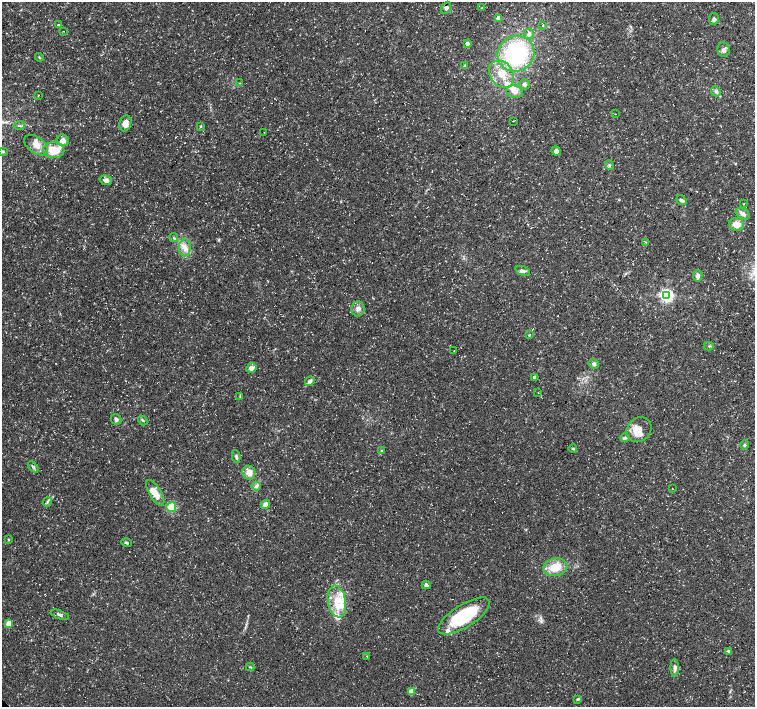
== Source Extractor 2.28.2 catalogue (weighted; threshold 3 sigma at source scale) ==
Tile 10 of 4 x 4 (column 2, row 3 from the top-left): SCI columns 1507-3011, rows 1566-2974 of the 6028 x 6015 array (HDU 1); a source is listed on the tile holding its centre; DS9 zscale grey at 2 x 2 block average (1 PNG px = mean of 2 x 2 image px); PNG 757 x 709 px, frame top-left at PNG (2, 2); each listed source drawn as its Kron ellipse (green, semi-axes under 4 px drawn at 4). Shown black and unused: <1% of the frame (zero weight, under 3 of 5 exposures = <1% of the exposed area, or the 3 px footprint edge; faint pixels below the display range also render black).
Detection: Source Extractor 2.28.2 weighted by HDU 2 'WHT'; one run over the whole footprint, this tile lists its part. Background 0.0424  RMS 0.0026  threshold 0.0117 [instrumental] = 3 sigma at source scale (4.5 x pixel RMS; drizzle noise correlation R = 1.50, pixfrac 1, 0.0396/0.0396 arcsec/px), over >= 5 px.
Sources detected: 95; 1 coinciding with a brighter row at this scale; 12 inside a brighter listed object's ellipse — not listed separately; the other 82 listed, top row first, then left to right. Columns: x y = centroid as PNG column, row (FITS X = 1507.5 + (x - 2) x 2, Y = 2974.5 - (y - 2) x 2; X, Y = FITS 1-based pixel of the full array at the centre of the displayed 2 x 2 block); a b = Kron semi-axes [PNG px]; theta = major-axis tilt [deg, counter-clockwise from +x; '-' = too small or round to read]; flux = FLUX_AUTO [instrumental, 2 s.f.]
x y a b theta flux
446 8 6 5 - 1.6
482 8 3 2 - 0.38
498 18 3 3 - 5.1
714 19 6 5 - 1.5
59 25 4 3 - 0.9
543 26 3 2 - 0.3
63 31 2 2 - 0.21
529 34 5 5 - 1.8
467 43 3 3 - 2.4
724 50 7 6 - 2.1
516 54 19 17 37 71
39 57 4 2 - 0.47
465 65 4 4 - 0.74
501 74 14 11 -53 11
240 83 2 2 - 0.38
525 84 5 5 - 1.7
716 91 5 4 - 1.4
515 92 8 6 -16 3
38 95 2 2 - 0.32
615 114 2 2 - 0.21
513 121 2 2 - 1.1
125 123 8 5 72 4.5
19 126 5 2 - 0.63
200 126 3 3 - 0.63
264 132 2 2 - 0.17
63 140 6 5 - 3.9
36 145 14 8 -36 5.3
54 150 11 8 -1 12
3 151 4 2 - 0.51
556 151 5 4 - 2.1
609 165 5 3 - 0.83
106 180 6 4 -14 2.8
681 200 5 3 - 1.5
743 204 3 2 - 0.39
743 214 7 5 -30 2.5
737 224 7 6 - 5.5
174 237 4 3 - 0.86
646 242 3 2 - 0.36
185 248 8 6 86 3.8
523 271 8 4 -23 1.9
698 276 5 4 - 2.4
666 295 4 4 - 150
358 309 7 6 - 2.6
529 335 3 2 - 0.51
709 346 5 3 - 0.71
454 351 2 2 - 0.2
594 364 5 4 - 1.6
251 368 5 4 - 3.1
535 377 3 3 - 2.7
310 381 5 4 - 2
538 392 2 2 - 0.2
240 397 4 2 - 0.44
116 419 5 4 - 1.3
143 420 5 3 - 0.92
639 430 13 11 47 8.3
625 438 5 4 - 1
745 445 5 3 - 0.77
573 449 4 3 - 0.86
381 451 4 2 - 0.47
236 457 6 3 -81 1.4
33 467 6 3 -48 1.4
249 473 7 6 - 5.1
256 486 4 4 - 1.2
672 488 2 2 - 0.21
155 493 15 6 -60 6.8
47 502 5 3 - 1
265 504 5 4 - 3.6
171 507 5 5 - 13
9 539 3 2 - 0.58
126 543 5 3 - 1.1
555 567 12 8 11 12
426 585 4 4 - 1.6
337 602 16 9 -79 11
60 615 9 4 -20 1.6
464 616 29 11 32 40
9 623 3 3 - 16
728 651 4 3 - 0.63
367 656 3 2 - 0.48
250 667 4 2 - 0.55
675 668 9 4 -88 2.2
411 691 3 3 - 9.8
578 699 4 3 - 0.68
Diffuse or blended objects may show on this block-average render without a row.